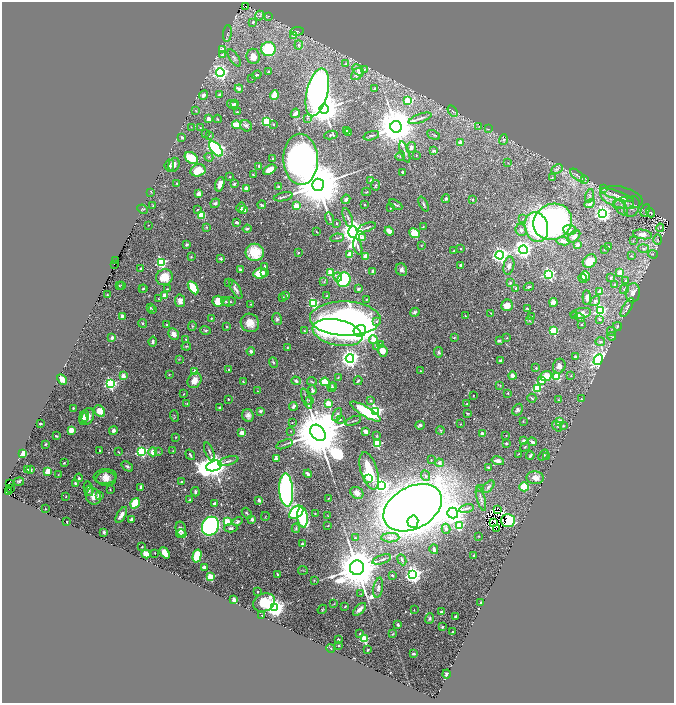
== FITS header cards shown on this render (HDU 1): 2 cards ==
NAXIS1  =                 1344
NAXIS2  =                 1402

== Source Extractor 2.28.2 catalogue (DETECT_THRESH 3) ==
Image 1344 x 1402 px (HDU 1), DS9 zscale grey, zoomed out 1/2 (1 PNG px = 2 x 2 image px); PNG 676 x 705 px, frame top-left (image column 1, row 1402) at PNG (2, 2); each listed source drawn as its Kron ellipse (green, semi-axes under 4 px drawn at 4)
Background 0.53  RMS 0.021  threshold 0.0628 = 3 sigma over >= 5 px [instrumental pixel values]
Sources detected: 627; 53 cannot appear on this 1/2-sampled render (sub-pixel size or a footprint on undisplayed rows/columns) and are neither listed nor drawn; of the other 574, the 500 brightest by FLUX_AUTO listed and drawn (74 fainter detections omitted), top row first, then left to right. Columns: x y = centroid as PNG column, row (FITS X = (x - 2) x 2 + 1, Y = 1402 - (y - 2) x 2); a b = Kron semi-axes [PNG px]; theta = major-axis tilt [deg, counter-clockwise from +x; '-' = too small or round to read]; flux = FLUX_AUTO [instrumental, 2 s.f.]
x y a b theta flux
246 6 2 1 - 2.3
260 16 5 4 - 8.1
268 16 4 2 - 3.4
253 22 2 2 - 11
297 31 7 4 7 6.7
227 33 8 2 84 6.1
293 35 3 2 - 18
299 45 4 4 - 5.3
223 49 3 3 - 47
268 49 7 7 - 190
222 55 3 2 - 13
253 56 8 6 -84 39
234 58 10 4 -55 12
346 64 4 3 - 4.4
358 70 7 4 -43 11
364 70 3 2 - 2.6
268 72 3 2 - 5.6
220 73 4 4 - 1100
357 74 7 5 41 19
257 75 5 3 - 5.5
252 78 2 1 - 2.6
239 89 4 3 - 14
374 89 3 2 - 7.4
317 92 24 10 76 1600
203 95 5 3 - 16
220 95 4 3 - 8.7
274 95 5 3 - 82
408 101 3 3 - 190
234 103 3 3 - 5.7
232 105 6 3 -33 9.5
324 109 5 4 - 12000
196 111 4 2 - 2.9
453 111 6 3 -57 6.1
237 112 4 3 - 3.6
295 113 5 2 - 19
307 118 4 2 - 2.9
420 118 12 3 19 11
209 119 2 2 - 72
217 119 4 3 - 3.3
266 121 3 3 - 280
273 124 2 2 - 10
237 125 4 3 - 100
246 126 6 5 - 8.2
191 127 2 2 - 2.6
396 127 6 5 - 19000
479 127 4 2 - 3.4
200 128 4 3 - 3.2
489 129 3 2 - 2.3
347 130 3 2 - 5.2
348 132 3 2 - 11
205 134 3 2 - 2.7
209 135 4 3 - 5.1
331 135 7 2 10 4.6
433 135 7 2 -25 3.8
371 136 8 2 17 4.8
182 137 4 3 - 5.9
503 140 5 4 - 6.2
460 142 2 2 - 50
411 148 5 4 - 13
216 149 9 5 -49 630
433 151 3 3 - 7.6
405 152 11 3 -70 10
416 155 2 2 - 3.4
400 156 5 2 - 3.1
209 157 4 4 - 5.7
191 158 7 5 -36 110
273 159 3 2 - 8.6
301 159 25 17 -88 1700
508 163 3 2 - 2
169 165 6 4 84 16
174 165 7 5 72 13
259 166 2 2 - 6
557 169 6 4 25 10
198 170 8 6 14 91
270 170 7 4 32 44
403 172 2 2 - 6.3
253 175 3 2 - 3.4
577 175 8 3 -41 8.7
230 177 3 3 - 3.1
552 178 2 2 - 2.9
371 180 3 3 - 5.9
584 180 3 2 - 3.1
177 183 2 2 - 3.8
220 184 7 4 74 23
234 184 2 2 - 25
318 185 6 6 - 35000
376 185 5 3 - 4.5
278 187 2 2 - 27
604 188 3 3 - 3.1
246 189 2 2 - 71
151 192 4 2 - 2.2
366 192 4 2 - 2.7
199 193 2 2 - 73
617 195 17 4 -18 21
589 196 7 4 77 8.2
283 197 10 2 12 7.7
621 197 22 10 -13 56
346 199 5 3 - 13
446 199 4 3 - 6.3
472 199 2 2 - 6.7
215 203 5 3 - 11
624 203 10 6 9 24
365 204 2 2 - 3.2
424 204 8 3 -65 7.8
590 204 5 3 - 17
153 205 2 2 - 3
262 205 4 2 - 6.2
396 205 7 2 -30 5.2
296 206 3 3 - 120
632 207 11 7 75 25
241 208 5 4 - 11
391 208 3 2 - 4.5
621 208 9 5 -48 16
143 209 5 3 - 4
197 210 3 2 - 3.9
244 210 3 2 - 50
645 210 6 3 66 5.1
602 213 4 4 - 1800
651 213 5 2 - 3.3
201 215 4 4 - 93
348 218 10 2 -68 7.7
330 219 6 3 -73 5.9
522 219 3 3 - 3.3
236 222 3 2 - 11
553 222 20 17 30 1800
336 223 3 2 - 2.7
148 225 2 2 - 3.4
207 227 3 3 - 4.8
367 227 9 2 19 7.1
423 227 3 3 - 4.1
536 227 15 11 -74 370
660 228 4 2 - 3.5
247 229 4 3 - 6
521 230 6 5 - 12
570 230 6 5 - 17
389 231 5 3 - 43
317 232 3 2 - 2.6
353 232 6 4 88 5400
415 233 5 4 - 79
642 234 9 4 -9 27
574 237 7 4 43 23
337 238 7 2 8 5.3
363 238 3 2 - 37
658 239 5 2 - 2.7
563 241 7 4 -6 20
633 241 3 2 - 2.2
187 244 3 2 - 11
577 245 4 3 - 19
358 246 8 2 -73 7.2
421 246 2 2 - 2.6
609 246 2 1 - 2.2
461 249 2 2 - 2.6
604 249 3 2 - 2.2
643 249 5 4 - 7.5
523 250 4 4 - 2100
454 251 2 2 - 2.9
255 252 9 8 - 130
298 253 2 2 - 7.2
350 254 2 2 - 110
653 254 5 3 - 2.9
500 255 4 4 - 1700
366 256 3 3 - 37
631 256 3 2 - 2.6
191 257 2 2 - 5.8
221 259 4 3 - 6
116 260 2 1 - 11
590 261 7 6 - 56
161 262 3 3 - 580
114 264 2 1 - 18
461 265 3 3 - 8.9
265 266 3 3 - 6.7
509 266 9 5 78 21
141 269 3 2 - 6
240 270 4 2 - 9.2
401 270 6 5 - 15
265 272 3 3 - 8
373 272 3 2 - 26
620 272 2 2 - 72
260 273 6 5 - 71
331 273 3 3 - 240
549 274 3 3 - 740
585 276 5 4 - 21
164 277 8 8 - 73
338 277 4 3 - 14
583 278 4 2 - 9.5
611 278 4 3 - 5.8
344 280 7 6 - 320
626 281 3 3 - 11
228 282 2 2 - 4.9
324 282 3 3 - 2.7
510 283 4 3 - 6.5
119 285 2 2 - 2.5
122 285 2 2 - 5.5
614 285 2 2 - 6.6
529 287 5 3 - 6.2
144 288 2 2 - 3.7
193 288 7 4 -57 120
516 288 3 3 - 5.7
142 289 2 2 - 2.4
167 289 3 2 - 2.2
236 289 11 4 -60 17
358 289 3 3 - 7.9
624 289 5 4 - 7.2
600 291 4 2 - 30
633 293 9 7 83 25
107 295 3 2 - 3.4
165 296 2 2 - 100
286 296 4 3 - 7.3
327 296 2 2 - 3.1
282 297 2 2 - 3.1
587 298 7 4 -87 13
159 299 3 2 - 2.1
367 299 2 2 - 2.3
180 301 6 5 - 22
218 301 5 5 - 63
226 301 5 3 - 5.1
595 301 5 4 - 12
229 302 7 2 13 5.3
553 302 4 4 - 15
251 304 3 2 - 2.4
314 304 3 3 - 410
507 305 6 5 - 36
627 307 11 4 60 13
150 308 2 2 - 2.9
527 309 3 2 - 3.1
153 310 2 2 - 15
600 311 4 3 - 780
415 312 5 4 - 8.6
491 313 2 2 - 2.6
581 313 10 5 12 36
575 315 3 2 - 19
122 316 4 3 - 16
466 316 2 2 - 6.5
531 317 3 2 - 4.3
580 317 5 3 - 9.2
211 319 4 2 - 2.8
277 319 6 4 -77 8
345 319 35 17 -2 2900
599 319 4 3 - 4.9
377 321 3 3 - 7.7
529 321 4 2 - 2.2
142 323 4 3 - 4.4
250 323 9 9 - 37
167 324 2 2 - 6.3
581 325 2 2 - 6.2
192 326 5 3 - 3.9
617 326 4 4 - 4.2
227 327 3 2 - 2.8
206 330 5 4 - 5.9
304 331 3 2 - 3
360 331 6 6 - 2300
553 331 3 3 - 270
611 331 4 3 - 4.1
337 333 25 12 -12 410
174 334 6 5 - 24
611 336 4 3 - 3.2
112 337 4 3 - 10
454 338 2 2 - 6.5
507 338 3 3 - 2.6
186 339 3 2 - 2.5
373 339 4 3 - 120
499 340 3 2 - 8
153 341 5 3 - 7.8
600 341 5 4 - 7.9
380 345 2 2 - 34
186 346 5 3 - 5.2
287 347 3 2 - 2.5
376 347 3 2 - 3
251 351 4 3 - 11
382 351 6 4 -67 38
439 352 5 4 - 7.2
575 356 3 2 - 12
350 358 4 4 - 2400
179 359 3 2 - 2.3
501 360 3 2 - 8.9
598 360 6 4 61 1300
273 362 5 3 - 4.4
559 366 7 6 - 21
536 368 2 2 - 9.4
229 369 2 2 - 7.5
420 371 3 2 - 2.2
195 372 2 2 - 69
169 375 3 2 - 2
123 376 2 2 - 56
512 376 4 4 - 9.3
546 376 6 5 - 78
571 376 3 3 - 3.4
338 377 3 2 - 2.1
557 377 3 3 - 230
62 379 6 4 -43 23
194 380 8 6 59 34
542 380 2 2 - 96
296 381 5 3 - 8.9
312 381 5 2 - 3.1
358 381 4 2 - 5.6
243 382 4 2 - 4.4
325 382 4 4 - 87
110 384 4 3 - 820
500 385 3 2 - 2.7
332 387 5 3 - 6
334 387 2 2 - 2
537 388 3 3 - 240
312 390 5 3 - 8.6
257 391 2 2 - 2.3
508 393 2 2 - 9.2
184 394 3 2 - 2.3
473 395 2 2 - 3.5
532 398 4 2 - 5.6
228 399 2 2 - 5.8
306 399 11 2 -70 8.2
582 399 3 2 - 3.7
309 400 3 2 - 2.9
558 400 3 3 - 2.9
371 401 2 2 - 8.7
328 403 3 3 - 150
467 403 4 4 - 3.9
187 404 4 2 - 3.1
293 406 4 2 - 17
219 407 3 2 - 6.3
73 408 2 2 - 4.7
518 410 6 4 58 10
100 411 6 5 - 62
260 411 3 3 - 8.6
375 411 3 3 - 1100
365 412 17 5 -31 210
468 413 4 3 - 4.1
248 415 6 5 - 17
337 415 7 3 64 16
85 416 5 4 - 13
88 416 8 6 72 37
175 416 6 2 -74 2.1
83 418 6 4 86 16
340 419 2 2 - 2.6
353 421 8 2 21 5.9
523 421 2 2 - 2.4
292 422 2 2 - 3.9
560 422 3 2 - 120
40 424 2 2 - 7.6
460 424 2 2 - 2.3
420 425 4 3 - 10
557 426 6 2 -55 4.4
563 426 3 3 - 4.6
71 430 3 2 - 120
440 430 4 3 - 5
113 431 4 4 - 12
291 431 3 2 - 2.4
366 431 3 3 - 19
242 432 2 2 - 72
318 433 9 6 -51 41000
482 434 2 2 - 42
377 435 3 3 - 3.4
506 435 2 1 - 2.3
56 436 3 2 - 4.7
176 437 3 2 - 2.6
524 441 2 2 - 41
532 442 4 3 - 15
506 443 2 2 - 6.4
45 444 4 3 - 5.2
284 444 8 2 20 6.7
377 444 3 3 - 260
525 447 5 2 - 3.5
99 450 3 2 - 3.5
141 451 3 3 - 590
173 451 3 2 - 2.6
209 451 9 3 -69 8.1
118 452 3 2 - 2.5
153 452 4 3 - 32
158 452 3 2 - 2.8
23 454 3 2 - 100
518 454 2 1 - 2.3
190 455 5 2 - 8.5
543 455 6 3 52 5.6
530 456 4 2 - 9.8
546 457 4 3 - 4
276 458 2 2 - 50
431 460 3 2 - 2.4
228 461 10 3 16 11
498 461 6 4 -13 21
64 463 3 2 - 4.5
439 463 4 4 - 17
127 466 6 4 -37 8.2
214 466 8 5 16 6200
488 467 3 2 - 7.4
28 469 3 2 - 2.3
30 470 2 2 - 31
48 471 4 3 - 45
369 471 19 8 -73 140
308 474 4 2 - 13
58 475 3 2 - 2
105 476 12 7 5 25
425 476 5 4 - 7.1
79 478 4 3 - 8.3
535 478 8 6 -5 32
106 479 10 7 -2 26
368 479 3 2 - 38
19 482 5 2 - 4.6
182 482 2 2 - 7.9
9 483 2 1 - 2.8
76 483 3 2 - 8.9
382 486 4 4 - 1100
141 487 4 2 - 9.8
488 487 7 4 45 10
524 487 5 4 - 96
480 488 3 3 - 3.9
11 489 2 1 - 9
89 489 7 4 -75 10
110 489 3 2 - 3.1
286 490 17 7 -86 1400
9 491 2 1 - 10
89 491 5 4 - 6.6
195 492 5 2 - 6
357 493 7 5 -34 29
66 496 2 2 - 2.9
93 496 8 7 - 33
99 496 2 2 - 34
328 498 2 2 - 1.9
481 499 12 4 -75 14
190 500 3 3 - 5.6
259 500 3 2 - 12
135 503 6 3 56 160
214 503 4 3 - 6.5
413 508 31 21 28 8500
466 508 7 3 13 7.4
45 509 2 2 - 3.3
497 509 3 1 - 5.9
296 512 8 5 43 360
247 513 6 2 -50 4.1
453 513 5 5 - 4300
315 514 2 2 - 2.6
121 515 9 4 60 30
265 516 4 2 - 2.5
328 516 3 2 - 2.4
302 517 10 5 -83 440
131 519 3 2 - 19
252 519 2 2 - 36
508 520 7 6 - 190
67 521 2 1 - 2.7
237 521 5 4 - 10
227 522 3 3 - 73
413 522 6 5 - 350
494 522 2 1 - 2.3
460 525 4 3 - 150
210 526 10 8 58 1100
327 526 3 2 - 2
231 528 6 4 -1 11
296 528 4 3 - 5.2
181 529 8 5 -77 25
446 529 5 4 - 14
496 529 3 2 - 2.9
104 532 2 2 - 28
181 534 5 3 - 4.7
479 536 2 2 - 2.6
355 538 3 3 - 3.3
390 538 9 5 2 18
302 544 2 2 - 14
142 547 2 2 - 3.5
434 549 5 3 - 8.6
155 553 2 1 - 2.3
165 553 6 4 -51 39
146 554 4 4 - 32
197 556 6 4 75 120
474 556 3 2 - 14
382 559 10 3 19 10
402 560 6 2 -65 6.3
204 567 4 2 - 12
357 568 7 7 - 27000
303 570 5 2 - 2.9
278 574 2 2 - 6.7
413 574 4 4 - 1900
392 575 3 2 - 4.6
210 577 3 3 - 230
314 580 3 2 - 2.2
378 588 10 4 79 15
258 592 2 2 - 8.9
361 594 2 2 - 2.4
234 600 3 2 - 29
264 602 11 8 24 150
481 602 2 2 - 17
334 604 4 2 - 2.6
345 606 2 2 - 4.9
275 608 4 4 - 2700
322 609 5 2 - 3.2
359 609 8 3 44 21
414 610 2 1 - 2.2
441 611 2 2 - 12
262 616 2 2 - 13
456 616 2 2 - 13
430 619 5 3 - 5.7
398 625 3 2 - 9.8
442 627 2 2 - 13
452 632 2 2 - 5.3
360 633 3 2 - 4.4
392 634 4 3 - 3.9
364 639 3 3 - 280
338 640 3 2 - 3.8
339 646 2 2 - 2.5
331 648 4 2 - 3.1
368 650 3 2 - 3.7
413 654 3 2 - 5.1
446 674 4 2 - 6.6
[74 fainter detections neither listed nor drawn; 53 sub-pixel or undisplayed-footprint detections neither listed nor drawn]